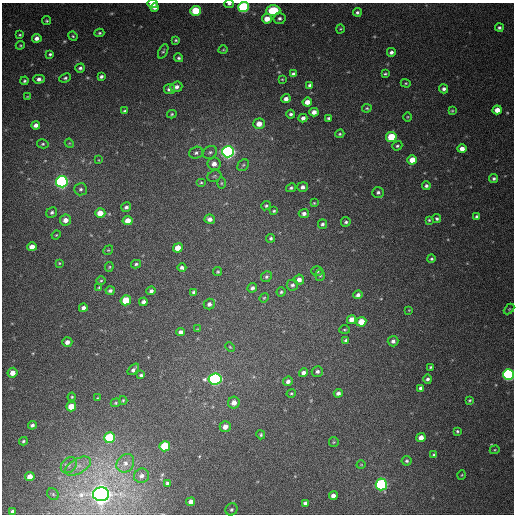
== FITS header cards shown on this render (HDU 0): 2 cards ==
NAXIS1  =                  512
NAXIS2  =                  512

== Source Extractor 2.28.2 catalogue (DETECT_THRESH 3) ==
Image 512 x 512 px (HDU 0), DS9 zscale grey, 1 PNG px = 1 image px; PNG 516 x 516 px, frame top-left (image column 1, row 512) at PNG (2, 3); each listed source drawn as its Kron ellipse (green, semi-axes under 4 px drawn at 4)
Background 409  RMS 11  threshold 33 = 3 sigma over >= 5 px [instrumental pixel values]
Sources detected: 177; all 177 listed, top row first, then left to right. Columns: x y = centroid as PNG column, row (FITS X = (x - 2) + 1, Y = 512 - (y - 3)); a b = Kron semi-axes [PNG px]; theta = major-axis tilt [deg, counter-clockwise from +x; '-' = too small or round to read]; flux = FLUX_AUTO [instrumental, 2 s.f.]
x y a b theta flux
152 4 5 4 - 6300
229 4 5 3 - 1300
155 7 4 3 - 3000
243 7 5 5 - 94000
273 10 7 5 1 36000
196 11 5 5 - 26000
357 12 4 4 - 1600
279 18 6 5 - 1900
267 19 5 4 - 8700
47 21 4 4 - 960
499 28 4 4 - 1400
340 29 4 4 - 760
99 33 5 4 - 1100
20 35 4 3 - 850
73 36 5 4 - 950
37 38 5 4 - 3600
176 40 3 3 - 950
20 45 4 4 - 800
223 50 5 3 - 640
163 51 8 4 64 1200
391 52 4 4 - 2100
50 54 4 3 - 1200
179 58 4 4 - 1400
80 68 5 4 - 1700
293 74 4 4 - 2000
385 74 4 3 - 960
101 76 4 3 - 1800
65 78 6 4 25 1300
39 79 6 4 0 3000
282 79 3 3 - 580
24 81 4 4 - 1100
406 83 5 4 - 890
310 85 3 3 - 1700
176 87 6 5 - 2900
169 89 5 5 - 3200
444 89 4 4 - 2000
27 97 4 3 - 590
286 99 4 4 - 3400
307 102 5 4 - 5400
367 108 5 4 - 860
497 110 5 4 - 7500
125 111 4 3 - 1200
452 111 4 3 - 800
314 112 4 4 - 4900
172 114 5 4 - 1000
291 114 4 4 - 1500
407 117 5 3 - 640
303 118 4 4 - 2800
328 118 4 4 - 1300
259 124 5 5 - 7400
36 125 4 4 - 3700
340 134 4 3 - 1000
391 137 5 5 - 30000
69 143 5 3 - 680
43 144 6 4 -11 1100
397 146 5 4 - 1200
462 149 4 4 - 4600
210 152 7 6 - 1900
228 152 6 5 - 320000
196 153 7 6 - 1900
99 160 4 2 - 450
412 160 5 4 - 10000
214 164 6 6 - 4700
243 165 6 5 - 1500
214 176 7 5 22 1400
494 178 4 4 - 1600
62 182 6 5 - 260000
201 182 5 4 - 1100
221 183 6 4 -90 1000
426 186 4 4 - 1700
303 187 5 5 - 2600
291 188 5 4 - 1400
81 189 6 6 - 1700
378 192 6 5 - 1900
314 203 4 4 - 860
266 206 5 4 - 1300
126 207 5 4 - 1800
274 211 4 3 - 960
52 213 6 5 - 1700
100 213 5 5 - 10000
304 213 5 4 - 2600
477 216 4 3 - 1300
210 219 5 4 - 3400
437 219 4 4 - 1500
65 220 6 5 - 5500
429 220 4 4 - 940
128 221 5 4 - 7200
346 222 5 4 - 1500
322 224 5 4 - 1600
56 235 5 3 - 680
271 238 4 4 - 1200
32 247 5 4 - 6500
178 248 5 4 - 9800
108 250 5 4 - 810
431 259 4 4 - 1100
59 263 4 3 - 660
136 264 5 3 - 1200
109 267 5 4 - 830
182 267 4 4 - 1900
317 271 6 5 - 1300
218 272 4 4 - 930
320 275 5 5 - 1200
266 277 6 5 - 1500
299 280 5 5 - 3800
101 281 5 3 - 800
292 285 5 5 - 1700
99 287 3 3 - 670
252 288 5 4 - 2300
110 291 4 4 - 1700
151 291 5 4 - 2100
194 292 4 4 - 1700
281 292 5 4 - 1100
358 295 5 4 - 2400
264 298 5 4 - 790
126 300 5 5 - 22000
143 302 4 4 - 2500
209 304 5 5 - 2500
83 308 4 4 - 2600
509 309 6 4 44 760
409 310 3 3 - 570
351 319 4 4 - 5200
361 322 5 5 - 14000
197 329 4 3 - 620
344 330 5 4 - 890
181 332 4 4 - 2700
346 340 4 4 - 1400
393 341 5 5 - 2400
67 342 5 4 - 4000
230 347 5 3 - 760
431 367 4 3 - 940
133 369 7 3 44 2100
317 371 5 5 - 1800
12 373 5 5 - 6200
303 373 4 4 - 3100
508 374 5 5 - 150000
141 375 4 3 - 1500
215 379 6 5 - 210000
428 379 5 4 - 1800
288 381 5 4 - 2600
421 388 4 4 - 2600
291 393 5 4 - 980
338 393 4 4 - 2500
72 397 4 3 - 790
97 398 3 2 - 500
123 400 4 3 - 870
469 400 3 3 - 850
116 403 5 4 - 870
234 403 6 6 - 5800
71 406 5 4 - 12000
32 425 4 4 - 2000
225 427 5 5 - 5800
457 431 3 3 - 970
261 435 5 4 - 1100
110 438 5 5 - 64000
421 438 4 4 - 5800
23 441 4 4 - 1200
334 442 5 5 - 820
165 446 5 5 - 40000
495 450 5 4 - 750
434 455 4 3 - 1100
407 461 5 5 - 1400
125 463 10 8 51 5000
69 465 9 7 44 2800
361 465 4 3 - 530
78 466 14 7 29 5900
462 475 5 3 - 600
30 476 5 4 - 7200
142 476 7 7 - 3200
168 483 4 3 - 1800
381 484 6 5 - 140000
53 494 6 5 - 1400
101 494 8 7 - 980000
333 496 4 4 - 3600
191 502 4 4 - 5600
305 503 4 4 - 2100
231 509 6 6 - 1800
12 511 4 3 - 1600
At the frame edge (FLAGS 8, measured only in part): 4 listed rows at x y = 152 4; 229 4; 243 7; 508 374